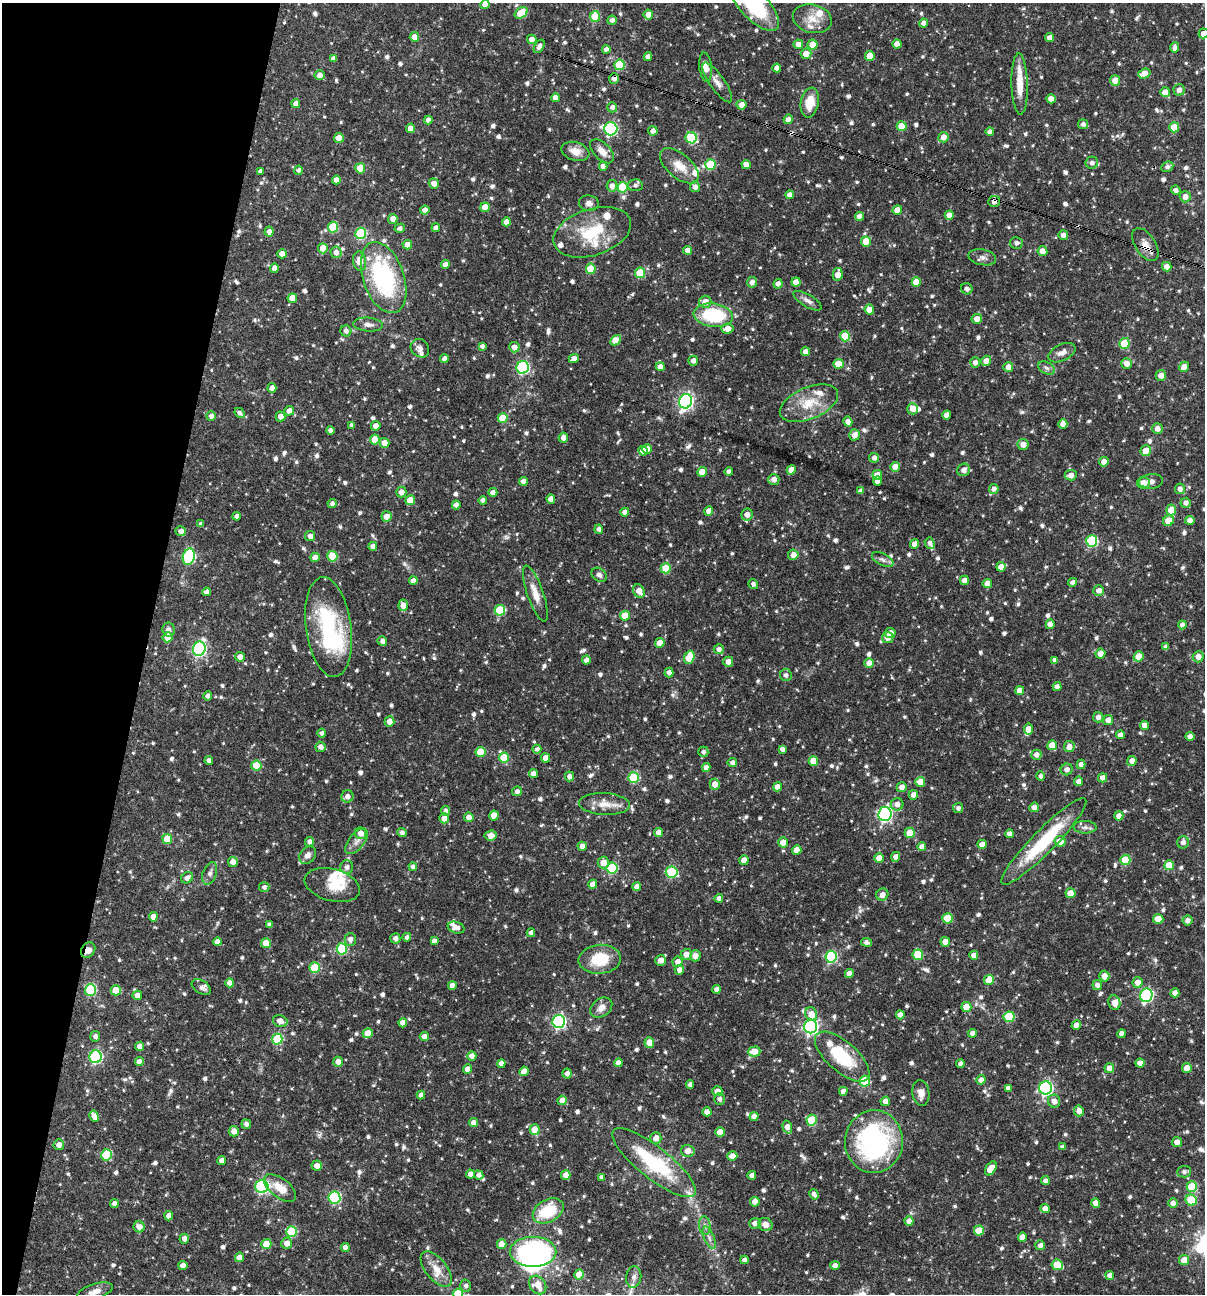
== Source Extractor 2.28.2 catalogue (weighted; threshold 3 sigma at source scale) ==
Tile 9 of 4 x 4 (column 1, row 3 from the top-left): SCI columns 251-1453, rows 1293-2584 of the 5188 x 5168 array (HDU 1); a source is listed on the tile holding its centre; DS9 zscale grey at full resolution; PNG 1207 x 1296 px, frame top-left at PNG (2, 3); each listed source drawn as its Kron ellipse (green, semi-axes under 4 px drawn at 4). Shown black and unused: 12% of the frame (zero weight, under 3 of 4 exposures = <1% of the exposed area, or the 3 px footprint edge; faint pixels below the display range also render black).
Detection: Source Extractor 2.28.2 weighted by HDU 2 'WHT'; one run over the whole footprint, this tile lists its part. Background 0.0706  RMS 0.0035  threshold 0.0158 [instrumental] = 3 sigma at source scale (4.5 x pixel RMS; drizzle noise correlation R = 1.50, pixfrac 1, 0.05/0.05 arcsec/px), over >= 5 px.
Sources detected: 986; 2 inside a brighter object's white glare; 2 cosmic-ray / hot-pixel residue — neither listed nor drawn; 27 inside a brighter listed object's ellipse — not listed separately; of the other 955, all 500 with FLUX_AUTO >= 1.1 (the completeness limit of this list) listed and drawn (455 fainter detections not listed), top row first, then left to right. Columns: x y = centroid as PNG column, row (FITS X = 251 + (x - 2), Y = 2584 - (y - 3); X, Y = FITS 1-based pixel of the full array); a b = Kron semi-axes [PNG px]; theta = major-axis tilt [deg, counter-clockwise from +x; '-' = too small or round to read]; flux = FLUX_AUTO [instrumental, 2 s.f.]
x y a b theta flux
485 5 4 4 - 2.2
755 6 32 14 -46 24
521 13 7 5 35 10
648 14 5 5 - 2.8
595 17 5 5 - 11
812 19 20 14 -15 5
612 20 4 4 - 1.3
924 23 4 4 - 1.7
1204 33 5 5 - 2.3
414 37 5 4 - 2.8
1050 38 4 4 - 2.6
532 39 5 4 - 2.5
798 44 5 5 - 2.3
813 44 5 5 - 4.1
897 44 4 4 - 2.6
539 46 7 4 60 1.3
1175 48 5 4 - 1.6
606 49 4 4 - 1.8
806 54 5 5 - 3.9
648 56 4 4 - 1.6
870 56 5 5 - 6.6
333 58 4 4 - 1.3
619 65 5 5 - 15
706 67 15 6 -83 3.1
777 68 4 4 - 2.2
1144 74 6 5 - 4.7
319 75 5 5 - 1.9
614 79 5 5 - 1.7
1115 80 5 5 - 3.8
717 82 24 7 -55 2.8
1020 84 31 8 -88 6.7
1179 90 6 5 - 1.6
1165 92 5 5 - 3.6
556 98 4 4 - 2.9
1051 99 5 4 - 2.5
810 103 15 9 78 7.1
296 104 4 4 - 2.2
741 105 5 5 - 2.6
612 107 5 5 - 1.4
788 119 5 4 - 2.1
428 120 4 4 - 1.9
1083 124 5 4 - 1.2
902 126 5 5 - 6.9
1174 127 5 5 - 6.4
411 128 4 4 - 3.1
611 129 6 6 - 47
653 131 4 4 - 2.3
990 132 4 4 - 1.5
943 137 5 5 - 2.7
339 138 5 5 - 5.4
691 138 6 5 - 22
575 151 14 9 -17 3.2
602 151 15 8 -46 3.4
1092 163 6 6 - 1.3
710 165 5 5 - 16
746 165 4 4 - 3
603 166 4 4 - 1.7
679 166 23 12 -40 5.5
1167 167 6 5 - 1.4
360 168 5 5 - 11
299 170 4 4 - 1.3
260 171 4 4 - 1.2
336 180 4 4 - 2.3
434 184 5 5 - 2.4
635 185 7 6 - 1.1
612 186 6 5 - 1.8
623 187 5 5 - 15
695 187 5 5 - 1.7
1176 190 5 4 - 1.4
790 195 4 4 - 2
1185 197 5 5 - 2.2
994 201 6 5 - 2.1
589 203 10 8 -8 1.5
485 207 5 5 - 5.3
425 210 4 4 - 1.8
897 210 5 5 - 4
949 215 4 4 - 2.7
859 216 4 4 - 2.5
393 219 5 4 - 2.3
506 222 4 4 - 2.6
333 227 5 5 - 17
400 228 5 4 - 1.1
436 228 4 4 - 1.8
269 232 5 4 - 1.9
592 232 40 23 18 16
361 233 5 5 - 28
1063 235 5 4 - 1.9
866 241 5 5 - 7.3
1016 243 6 6 - 1.1
407 245 5 4 - 3.4
1145 245 18 10 -57 3.7
323 248 5 5 - 5.5
687 250 4 4 - 2.2
1042 251 5 5 - 3.3
336 252 6 5 - 1.9
282 254 4 4 - 3
982 257 14 8 -11 1.7
360 261 10 6 -81 3.6
445 265 4 4 - 2.1
1167 267 5 5 - 2.5
274 268 5 4 - 1.8
591 269 5 5 - 11
640 273 5 5 - 12
838 274 6 5 - 3.1
384 278 37 20 -71 42
752 282 5 5 - 1.6
796 282 4 4 - 3.2
916 282 5 4 - 5.3
778 284 5 4 - 1.8
967 289 6 5 - 1.3
292 298 5 5 - 4.5
808 301 16 6 -30 1.9
705 302 6 6 - 2.9
869 310 5 5 - 3.6
713 315 19 11 -7 23
977 319 5 5 - 2.5
368 324 15 7 -6 2
727 329 6 5 - 3
346 331 6 5 - 1.2
845 336 5 5 - 11
615 340 6 4 48 5.6
1124 343 5 5 - 11
482 346 4 4 - 1.1
514 347 5 5 - 2.3
420 348 10 8 -46 1.5
805 352 4 4 - 1.8
1062 353 15 8 26 2.5
574 358 5 4 - 1.6
444 359 4 4 - 1.9
693 361 5 4 - 1.7
986 361 5 4 - 2.8
975 362 5 5 - 1.5
1127 363 5 5 - 2.5
838 364 5 5 - 6.4
523 367 6 6 - 49
660 367 4 4 - 2.8
1008 367 5 5 - 2.2
1184 367 5 5 - 2.5
1046 368 9 5 -28 1.2
1161 375 5 5 - 2.5
272 388 5 4 - 2.4
686 401 7 6 - 90
809 403 31 15 23 9.7
913 409 6 5 - 3.1
289 411 5 4 - 2.7
240 413 5 4 - 1.2
947 415 4 4 - 2.2
211 416 5 4 - 1.6
280 416 5 5 - 2.3
503 418 5 5 - 7.5
848 422 5 4 - 2.1
1063 424 5 4 - 2.4
352 425 4 4 - 1.3
376 426 5 4 - 2.2
1157 428 5 5 - 1.9
331 430 4 4 - 1.9
854 435 5 5 - 2.5
563 438 5 4 - 2.3
375 440 5 5 - 5.7
385 443 5 4 - 3.1
1023 444 5 5 - 2.6
647 449 5 5 - 2.6
643 451 5 4 - 3.2
1146 451 5 5 - 5
874 458 5 5 - 1.4
1104 462 5 4 - 2.4
895 467 5 4 - 3.2
791 470 5 4 - 2.9
964 470 6 6 - 2.2
702 472 5 4 - 5.1
729 472 4 4 - 1.4
877 475 5 5 - 2.9
1071 475 6 5 - 1.9
774 479 5 5 - 1.7
523 481 4 4 - 2.3
877 481 4 4 - 2.6
1151 481 12 7 4 1.5
1143 483 6 6 - 2.9
994 489 5 5 - 1.4
1180 489 5 5 - 1.7
861 491 4 4 - 1.3
401 492 5 5 - 2.4
493 492 4 4 - 2.1
551 499 5 4 - 2.3
410 500 5 4 - 5
483 500 4 4 - 1.4
1186 503 5 5 - 1.4
332 504 4 4 - 1.2
456 505 4 4 - 1.8
1171 510 5 5 - 6.1
709 511 5 4 - 2.8
625 512 4 4 - 2.2
747 514 6 5 - 2
237 516 4 4 - 1.4
387 516 5 5 - 3.3
1190 520 4 4 - 1.9
1168 521 6 5 - 6.3
201 524 4 4 - 1.2
599 529 4 4 - 1.2
181 531 5 5 - 1.8
310 536 5 5 - 1.9
1092 541 6 5 - 27
930 543 6 5 - 1.4
915 544 4 4 - 2.7
373 546 4 4 - 1.4
793 555 5 5 - 2.3
332 556 5 5 - 11
189 557 8 6 74 41
315 557 5 4 - 2.7
883 560 12 5 -27 1.4
1001 567 5 4 - 3.3
666 568 5 5 - 10
599 575 8 6 -39 1.2
964 580 4 4 - 2.3
413 581 4 4 - 2.4
1072 582 4 4 - 1.3
987 583 4 4 - 2.6
753 584 5 4 - 1.1
1099 590 5 5 - 2.2
639 591 7 5 -57 3.1
206 592 4 4 - 1.5
535 594 29 8 -71 4.3
403 605 6 4 85 3.4
500 610 5 5 - 16
625 616 5 5 - 6.5
1050 624 5 4 - 2.3
1182 625 4 4 - 1.6
329 627 50 22 -82 41
169 630 7 6 - 1.4
890 633 5 5 - 3
168 637 5 5 - 4.3
888 637 5 5 - 2.4
382 641 5 5 - 1.6
660 643 5 5 - 4.6
1166 647 4 4 - 1.5
199 649 7 6 - 66
719 649 5 5 - 1.5
1100 654 5 5 - 2.6
1138 656 5 4 - 5.2
240 657 5 5 - 2.3
689 657 7 5 70 12
1198 657 5 5 - 2.5
586 660 4 4 - 1.8
1055 660 4 4 - 1.5
728 662 5 5 - 2.5
869 663 5 5 - 2.6
669 672 5 4 - 1.6
786 675 6 6 - 1.2
1057 687 4 4 - 1.8
1020 690 4 4 - 3.2
208 696 5 4 - 1.4
1098 717 5 5 - 1.7
1108 720 5 5 - 2.2
389 721 5 5 - 2.5
1145 725 5 4 - 2.4
1028 729 5 4 - 3
322 733 4 4 - 1.1
1120 735 4 4 - 2.3
1190 736 4 4 - 2.1
1052 745 5 4 - 5
320 747 5 5 - 1.9
1069 747 5 5 - 2.7
537 749 4 4 - 1.1
782 749 4 4 - 1.4
480 752 5 5 - 9.5
703 752 5 5 - 1.1
1036 755 5 5 - 1.7
504 757 5 5 - 8.4
546 758 4 4 - 3.1
209 761 4 4 - 1.6
813 761 5 5 - 5.9
1132 761 5 4 - 2.2
732 762 4 4 - 1.3
1081 764 5 4 - 2
256 766 5 5 - 7.8
706 768 4 4 - 2.2
1067 769 6 5 - 1.5
533 774 4 4 - 2.2
569 776 5 4 - 1.6
1040 776 5 4 - 1.1
634 778 5 5 - 20
1102 778 4 4 - 2.2
1078 781 5 4 - 1.8
920 782 5 5 - 4.1
715 784 5 5 - 3
777 787 4 4 - 2.9
902 787 5 5 - 2.2
517 791 5 4 - 1.4
913 795 5 5 - 2.3
347 796 6 6 - 1.9
604 804 25 11 -3 5
897 804 6 6 - 2
1034 807 5 4 - 2.2
958 808 5 5 - 1.2
446 811 5 4 - 1.2
885 814 7 6 - 68
494 815 5 4 - 4.6
1119 816 5 4 - 2.3
469 817 5 5 - 2.2
444 818 5 5 - 3.3
1085 827 11 6 -1 1.4
659 832 4 4 - 2.4
361 833 6 5 - 2.4
402 833 5 4 - 1.2
910 833 5 5 - 8
1009 834 4 4 - 2.1
491 836 6 5 - 2.9
167 839 5 5 - 6.6
357 841 15 8 52 2.4
1044 841 59 11 45 24
1060 841 5 5 - 3.8
310 842 5 4 - 1.4
783 842 5 5 - 3.2
1183 842 6 5 - 1.9
982 844 5 4 - 2.9
582 846 4 4 - 2.3
922 847 4 4 - 2.4
797 850 5 4 - 4
308 855 10 7 51 1.8
896 857 5 4 - 2.2
879 858 4 4 - 3.2
744 860 5 4 - 3.1
1125 860 5 5 - 10
233 862 5 5 - 2.8
603 862 6 5 - 3.5
1169 865 5 5 - 6.2
347 867 6 6 - 1.5
413 867 4 4 - 1.3
612 868 5 5 - 22
672 872 6 5 - 23
210 873 12 7 70 1.7
187 878 6 5 - 2.2
593 884 4 4 - 3.2
332 885 28 16 -15 7.8
264 887 5 5 - 1.2
637 887 4 4 - 2.6
1071 893 5 5 - 5.8
882 895 6 6 - 2.1
719 898 4 4 - 1.3
153 917 5 4 - 3.4
947 918 5 5 - 9.6
1158 919 5 5 - 5.6
1187 920 5 5 - 1.7
269 925 4 4 - 1.4
456 928 8 5 -16 2.3
531 933 4 4 - 1.6
407 937 4 4 - 1.2
395 938 5 5 - 1.7
350 939 6 5 - 1.8
434 941 4 4 - 1.5
217 942 4 4 - 2.4
866 942 5 4 - 1.3
945 942 5 4 - 3.1
266 943 5 5 - 5.7
342 949 5 5 - 23
88 950 8 6 54 2.2
686 954 5 5 - 2.7
918 955 5 5 - 12
974 955 4 4 - 2.3
695 956 5 5 - 2.4
831 957 6 5 - 31
600 959 21 14 4 13
661 960 5 5 - 2.4
678 962 5 5 - 2.4
315 968 5 5 - 13
679 970 5 4 - 2.5
849 974 4 4 - 2.9
1104 976 5 5 - 2.8
989 980 5 5 - 6.4
1138 982 5 5 - 2.9
230 983 4 4 - 3.1
1097 985 5 5 - 1.6
452 986 4 4 - 2.8
201 987 11 6 -32 1.3
716 989 4 4 - 1.7
90 990 6 5 - 26
116 990 5 5 - 5.9
1175 993 4 4 - 2.1
137 995 5 4 - 2.1
1146 995 7 6 - 54
1114 1003 7 6 - 3.2
966 1007 5 5 - 6.9
601 1008 12 8 38 2.7
811 1014 7 6 - 3.5
900 1015 4 4 - 2.5
1009 1017 5 5 - 15
280 1021 7 5 -17 2.9
559 1021 6 6 - 71
403 1023 4 4 - 3
1076 1025 5 4 - 2.7
811 1026 7 6 - 83
368 1033 5 5 - 4.4
972 1033 4 4 - 1.8
1122 1034 4 4 - 2.1
95 1036 5 5 - 1.2
424 1037 4 4 - 2.1
277 1039 5 5 - 20
649 1042 5 4 - 4.1
140 1046 5 4 - 2.6
754 1052 6 5 - 5.2
472 1056 4 4 - 2.5
96 1057 6 6 - 43
842 1057 34 15 -41 19
139 1062 4 4 - 2.2
338 1062 5 5 - 2.5
618 1063 4 4 - 1.9
1140 1063 4 4 - 2.4
501 1064 4 4 - 2.1
960 1064 4 4 - 1.6
1109 1068 5 5 - 2.5
1187 1068 5 5 - 4.4
467 1069 4 4 - 2.6
524 1071 5 4 - 2.7
567 1073 5 4 - 1.7
981 1080 5 4 - 1.9
865 1081 5 5 - 16
690 1084 4 4 - 1.4
1008 1088 4 4 - 1.7
1046 1088 6 6 - 68
717 1091 5 5 - 3
843 1091 4 4 - 2.1
921 1093 13 8 -83 3
421 1095 4 4 - 2
719 1099 6 5 - 1.1
562 1100 4 4 - 3.5
885 1101 5 4 - 2.2
1054 1101 6 6 - 2.5
1079 1111 5 5 - 2.4
707 1112 4 4 - 2.3
94 1116 6 4 -61 2.6
754 1116 4 4 - 2.2
812 1120 5 5 - 12
473 1123 4 4 - 2.5
246 1124 5 4 - 1.3
787 1127 6 4 -73 2.7
535 1130 5 5 - 7
234 1131 5 5 - 2.6
720 1132 5 4 - 5.1
656 1138 6 5 - 2.5
874 1142 31 29 86 60
1177 1142 5 5 - 2.3
59 1145 5 5 - 2
1062 1147 4 4 - 1.1
688 1151 7 6 - 3
106 1155 5 5 - 18
732 1156 5 4 - 2.7
222 1161 4 4 - 2.3
654 1163 51 15 -38 30
317 1166 5 5 - 2.6
991 1168 7 5 58 4.7
1184 1172 7 5 5 1.3
470 1174 4 4 - 2.2
479 1175 5 4 - 1.6
566 1175 5 5 - 2.7
752 1175 4 4 - 2.2
602 1177 4 4 - 1.2
1045 1181 4 4 - 1.4
262 1186 6 6 - 45
1192 1186 5 5 - 13
280 1188 19 9 -38 5.7
814 1194 5 4 - 1.3
334 1198 6 6 - 35
1191 1200 6 5 - 15
755 1202 5 4 - 3.2
1096 1203 4 4 - 2.8
1173 1203 5 4 - 2
114 1204 4 4 - 2
1045 1209 4 4 - 2.5
548 1211 16 11 29 14
169 1216 4 4 - 2.4
909 1221 5 4 - 2.3
755 1223 6 5 - 2.3
765 1225 7 6 - 2.4
705 1226 9 5 -84 1.2
139 1227 6 5 - 2.7
979 1230 5 5 - 5.7
291 1232 5 5 - 18
1022 1237 5 4 - 3.2
709 1238 12 5 -67 1.4
184 1239 5 4 - 1.9
287 1243 5 5 - 2.4
266 1244 5 5 - 6.7
502 1244 5 5 - 4.1
1040 1245 5 5 - 1.5
345 1247 4 4 - 2.3
533 1252 23 15 0 47
239 1257 5 4 - 2.3
744 1260 4 4 - 1.5
1184 1260 5 5 - 4.2
183 1265 4 4 - 2.5
835 1265 5 4 - 1.8
1057 1265 5 5 - 9.6
436 1269 21 10 -51 5.1
579 1274 5 5 - 6.7
1110 1275 4 4 - 2.1
634 1277 10 7 82 1.5
538 1285 10 7 -53 5.7
466 1286 6 5 - 1.2
95 1292 18 7 18 2.7
458 1294 5 5 - 14
Overlapping masked pixels (flux is a lower limit): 5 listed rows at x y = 614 79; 994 201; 1145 245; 88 950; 874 1142
Isophote crosses this tile's border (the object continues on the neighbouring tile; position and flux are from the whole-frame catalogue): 4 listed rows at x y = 485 5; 755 6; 1204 33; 458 1294